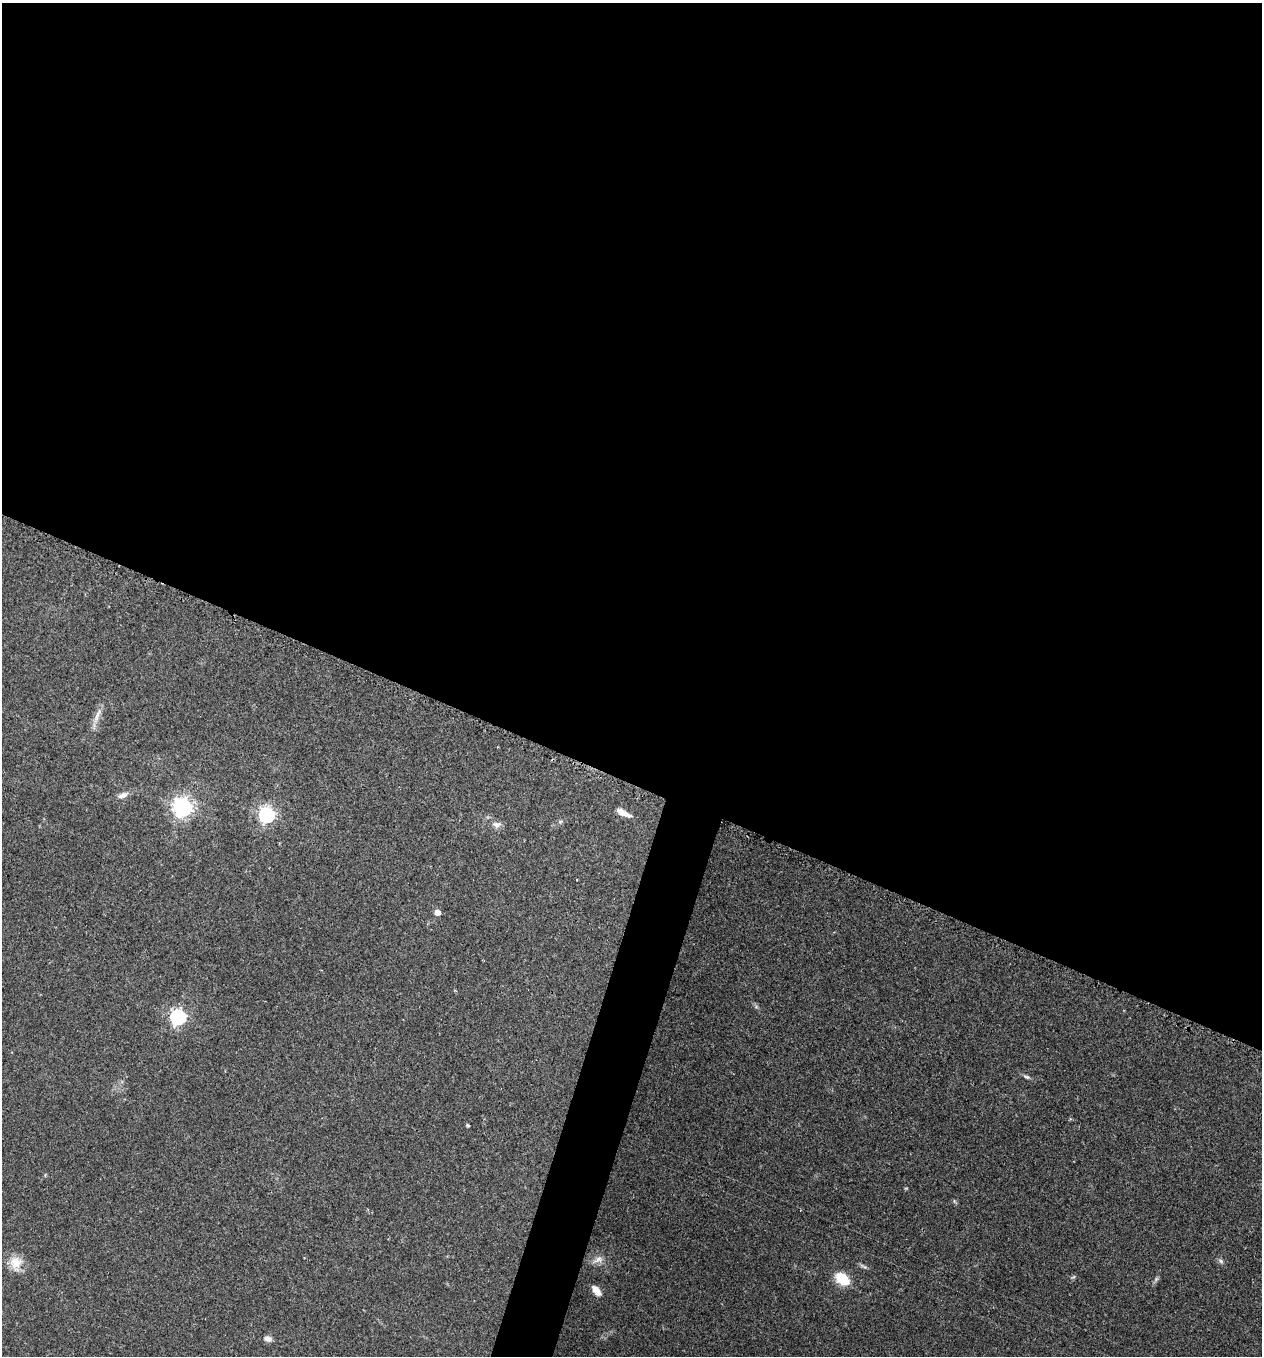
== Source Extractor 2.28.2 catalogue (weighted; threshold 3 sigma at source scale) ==
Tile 3 of 4 x 4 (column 3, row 1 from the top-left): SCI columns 2684-3943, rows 4105-5458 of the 5479 x 5487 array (HDU 1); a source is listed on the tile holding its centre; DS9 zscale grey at full resolution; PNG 1264 x 1358 px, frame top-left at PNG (2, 3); no overlay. Shown black and unused: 60% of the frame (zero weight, under 2 of 3 exposures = <1% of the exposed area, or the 3 px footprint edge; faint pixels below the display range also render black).
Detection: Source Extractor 2.28.2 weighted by HDU 2 'WHT'; one run over the whole footprint, this tile lists its part. Background 0.0386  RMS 0.0053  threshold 0.0238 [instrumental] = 3 sigma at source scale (4.5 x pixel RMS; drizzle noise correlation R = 1.50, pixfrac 1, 0.05/0.05 arcsec/px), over >= 5 px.
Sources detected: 21; all 21 listed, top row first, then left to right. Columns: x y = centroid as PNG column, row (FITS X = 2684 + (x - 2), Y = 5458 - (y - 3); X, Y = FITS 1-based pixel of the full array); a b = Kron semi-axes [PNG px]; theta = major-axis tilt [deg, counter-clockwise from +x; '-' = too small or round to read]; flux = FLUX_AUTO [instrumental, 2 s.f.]
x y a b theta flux
97 716 25 6 68 4.3
123 795 15 7 20 3
182 807 7 7 - 280
623 813 18 6 -26 4
266 815 6 6 - 150
560 822 6 4 45 0.81
496 825 12 8 -1 2.6
437 912 5 4 - 5.6
178 1017 6 6 - 140
1027 1077 10 5 -16 1.3
467 1125 3 3 - 0.96
954 1201 6 4 -71 0.67
598 1260 16 8 24 3.7
1221 1261 7 5 -46 1.2
16 1263 20 15 -85 8.1
864 1266 13 4 -27 1.3
1073 1277 7 4 43 0.82
842 1279 12 8 -35 19
1156 1279 8 5 46 1.1
596 1291 11 6 -53 5.7
268 1339 9 6 -5 2.4